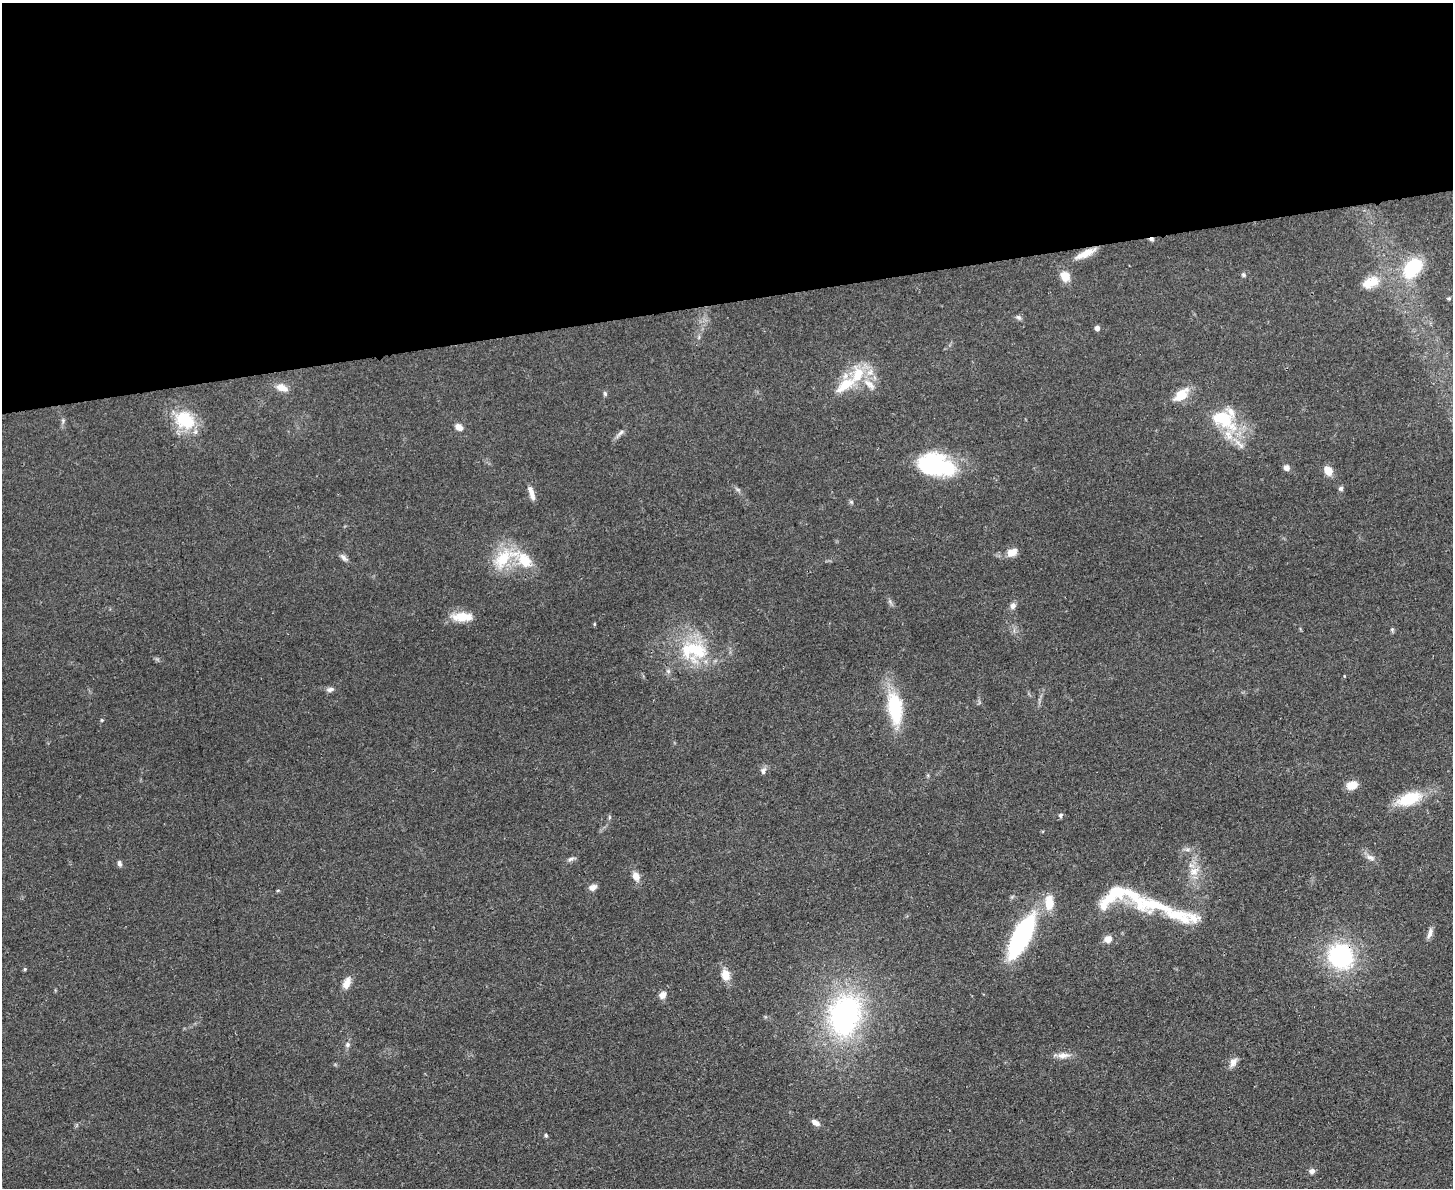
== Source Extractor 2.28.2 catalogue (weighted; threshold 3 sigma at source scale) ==
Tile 2 of 3 x 4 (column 2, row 1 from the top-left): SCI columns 1594-3044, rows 3568-4753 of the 4750 x 4765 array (HDU 1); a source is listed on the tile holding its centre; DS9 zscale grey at full resolution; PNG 1455 x 1190 px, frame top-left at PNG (2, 3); no overlay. Shown black and unused: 25% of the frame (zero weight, under 3 of 4 exposures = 2% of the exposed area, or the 3 px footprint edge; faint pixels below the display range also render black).
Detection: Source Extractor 2.28.2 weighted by HDU 2 'WHT'; one run over the whole footprint, this tile lists its part. Background 0.0459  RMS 0.0051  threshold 0.0232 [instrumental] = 3 sigma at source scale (4.5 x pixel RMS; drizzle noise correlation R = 1.50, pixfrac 1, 0.05/0.05 arcsec/px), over >= 5 px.
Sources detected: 73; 1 cosmic-ray / hot-pixel residue — not listed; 10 inside a brighter listed object's ellipse — not listed separately; the other 62 listed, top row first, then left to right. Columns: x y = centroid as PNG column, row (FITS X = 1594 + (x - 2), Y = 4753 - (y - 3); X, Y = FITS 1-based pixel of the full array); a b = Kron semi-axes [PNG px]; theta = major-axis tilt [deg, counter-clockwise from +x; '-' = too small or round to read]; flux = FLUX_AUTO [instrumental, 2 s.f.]
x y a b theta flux
1085 254 28 8 25 7
1412 268 27 18 51 29
1243 275 6 6 - 1
1065 276 12 10 -52 6.3
1371 282 23 13 24 10
1449 298 5 4 - 0.78
1018 317 8 6 -20 1.3
1097 328 5 4 - 2.3
858 374 28 17 76 17
282 388 15 8 -18 4.9
605 393 7 5 -70 0.86
1181 395 22 12 42 8.7
1222 417 43 24 -25 25
185 420 27 22 -36 23
63 421 7 4 -73 0.94
459 427 9 7 -32 3.8
620 433 12 5 43 1.9
1241 445 10 6 -42 2.4
936 465 41 24 -13 48
1286 468 8 7 - 2.2
1328 471 9 8 - 6.3
1341 488 6 6 - 1.2
531 493 18 5 -72 3.6
1012 552 12 9 24 5.2
344 558 12 6 -48 1.9
503 559 38 19 42 20
1013 606 9 8 - 2
462 617 29 11 0 9.2
594 624 5 3 - 0.47
1392 630 6 5 - 0.78
694 650 41 29 -8 37
330 690 10 6 14 1.9
895 708 42 18 -81 28
102 720 4 4 - 0.55
763 771 8 7 - 1.9
1352 785 11 8 20 6.9
1409 799 33 15 20 19
1061 815 6 5 - 1.3
609 817 6 4 -73 0.68
1370 857 14 7 -23 2.6
571 859 9 5 27 1.5
119 864 7 5 -81 1.4
1194 871 14 11 40 5.9
636 876 11 8 -64 4.3
593 887 9 6 25 2.9
1049 903 17 10 -89 9.2
1155 905 72 19 -8 34
1430 933 16 6 73 2.4
1021 936 49 17 63 69
1108 939 9 8 - 3.8
1341 956 23 21 -50 60
25 969 4 4 - 0.65
726 975 13 10 -74 6.1
346 983 16 8 67 4.4
662 995 9 7 45 3.2
845 1015 44 34 74 110
347 1045 7 6 - 1.5
1063 1055 18 8 2 4.1
1233 1062 13 8 63 3.3
815 1122 10 6 -32 3.1
546 1135 5 4 - 0.81
1312 1171 7 6 - 1.9
Overlapping masked pixels (flux is a lower limit): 2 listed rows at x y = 1085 254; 1341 956